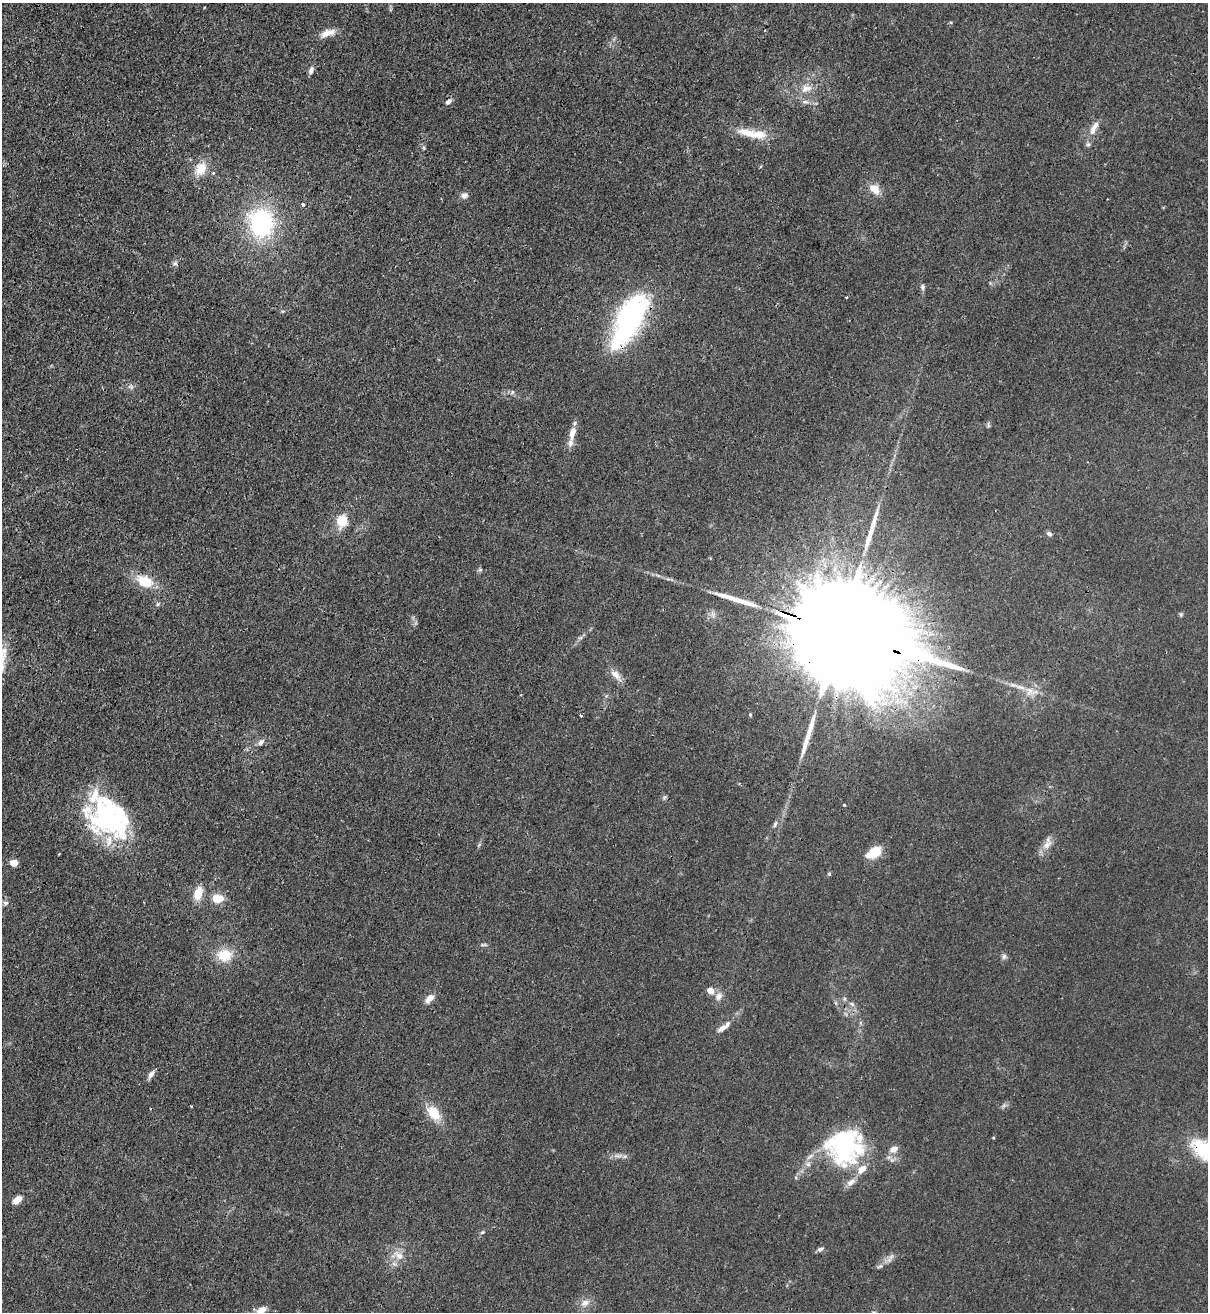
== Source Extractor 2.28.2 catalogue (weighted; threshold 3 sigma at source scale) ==
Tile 11 of 4 x 4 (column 3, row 3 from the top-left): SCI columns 2756-3961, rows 1342-2651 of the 5386 x 5315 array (HDU 1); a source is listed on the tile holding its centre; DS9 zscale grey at full resolution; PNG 1210 x 1314 px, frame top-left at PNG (2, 3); no overlay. Shown black and unused: <1% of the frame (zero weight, under 3 of 4 exposures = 7% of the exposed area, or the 3 px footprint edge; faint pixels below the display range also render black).
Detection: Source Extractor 2.28.2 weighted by HDU 2 'WHT'; one run over the whole footprint, this tile lists its part. Background 0.0226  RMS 0.0029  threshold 0.013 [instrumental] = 3 sigma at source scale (4.5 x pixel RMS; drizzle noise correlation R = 1.50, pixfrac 1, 0.05/0.05 arcsec/px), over >= 5 px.
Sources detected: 84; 1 too faint to see at this stretch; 2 inside a brighter object's white glare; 3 cosmic-ray / hot-pixel residue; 3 long thin detections or spike segments (spike, bleed or trail) — not listed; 9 inside a brighter listed object's ellipse — not listed separately; the other 66 listed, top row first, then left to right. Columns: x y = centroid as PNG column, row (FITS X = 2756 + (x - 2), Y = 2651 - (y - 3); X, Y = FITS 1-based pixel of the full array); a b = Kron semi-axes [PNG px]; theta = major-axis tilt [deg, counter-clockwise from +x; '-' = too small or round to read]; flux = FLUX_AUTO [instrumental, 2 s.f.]
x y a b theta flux
326 33 18 9 23 2.8
311 70 10 6 69 1.1
806 89 17 10 17 3.4
448 102 9 6 41 1.1
805 102 9 5 3 0.99
1095 125 18 8 61 2.3
757 135 28 12 -1 6
1088 144 7 5 -42 0.61
424 148 6 4 -71 0.4
201 169 16 12 57 5.6
875 189 15 10 -37 3.3
464 196 10 8 19 1.3
303 205 4 3 - 1.8
261 223 35 30 -79 33
175 263 8 6 14 0.76
922 287 8 6 -82 0.73
846 297 3 2 - 0.23
629 320 60 23 64 54
512 392 6 4 -73 0.49
988 425 9 3 -79 0.43
572 433 19 8 78 3.2
342 521 13 11 76 5.9
1049 534 7 6 - 0.77
480 570 6 5 - 0.51
145 581 19 12 -23 7.8
157 604 6 4 72 0.45
1181 614 6 5 - 0.44
841 632 75 21 -20 25000
580 638 7 4 18 0.57
616 675 19 8 -46 2.6
581 716 3 3 - 0.29
261 742 11 6 48 1.3
664 797 7 5 69 0.53
844 805 4 3 - 0.33
107 817 54 32 -55 43
775 824 9 5 73 0.7
1047 843 20 10 69 2.6
874 852 15 9 31 7.7
14 863 7 6 - 2.6
829 874 5 5 - 0.38
198 893 16 9 72 4.4
218 898 12 8 -6 4.9
5 903 8 6 -4 0.72
483 945 11 3 -1 0.51
224 955 17 13 2 7.2
1004 956 8 6 73 0.81
710 991 5 5 - 4.2
719 996 12 9 62 1.8
429 999 14 7 45 2.3
722 1028 16 6 38 2
151 1074 12 6 56 1.3
191 1106 3 3 - 0.23
434 1113 18 12 -50 6.7
843 1148 48 40 -27 37
893 1149 11 7 26 2
1206 1151 36 18 -38 19
618 1155 15 5 3 1.5
892 1160 7 4 -17 0.75
17 1200 10 6 35 2.9
482 1232 7 5 22 0.51
820 1249 8 5 16 0.91
398 1255 22 12 -14 4.1
891 1257 10 5 55 1.1
880 1266 9 5 21 0.79
585 1303 12 10 24 2.2
261 1310 12 7 34 3.1
Overlapping masked pixels (flux is a lower limit): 3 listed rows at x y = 629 320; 841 632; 1206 1151
Isophote crosses this tile's border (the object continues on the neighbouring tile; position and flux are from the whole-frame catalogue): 2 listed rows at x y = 1206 1151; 261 1310